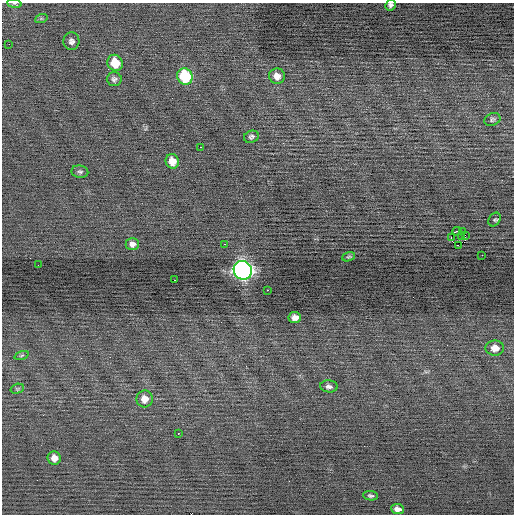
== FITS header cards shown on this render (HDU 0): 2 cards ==
NAXIS1  =                  512 / Axis length
NAXIS2  =                  512 / Axis length

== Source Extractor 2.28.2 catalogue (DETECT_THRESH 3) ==
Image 512 x 512 px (HDU 0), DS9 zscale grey, 1 PNG px = 1 image px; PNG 516 x 516 px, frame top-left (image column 1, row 512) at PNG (2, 3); each listed source drawn as its Kron ellipse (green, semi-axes under 4 px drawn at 4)
Background -0.022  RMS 0.68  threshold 2.05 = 3 sigma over >= 5 px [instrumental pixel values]
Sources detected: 39; all 39 listed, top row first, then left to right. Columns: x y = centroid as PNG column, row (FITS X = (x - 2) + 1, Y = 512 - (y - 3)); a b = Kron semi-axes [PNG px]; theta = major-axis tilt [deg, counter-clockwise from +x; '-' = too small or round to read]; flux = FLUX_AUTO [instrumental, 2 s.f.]
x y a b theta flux
14 4 7 4 -8 67
390 5 6 5 - 120
41 19 6 4 19 60
71 41 9 8 - 170
9 44 2 2 - 38
115 63 8 7 - 1200
185 76 8 7 - 3300
277 76 8 7 - 360
114 79 7 7 - 140
492 119 8 6 21 99
251 137 8 6 22 120
200 147 2 2 - 53
172 161 7 6 - 500
80 172 8 6 -10 110
494 220 7 5 55 78
457 231 4 2 - 300
462 232 2 2 - 22
465 235 2 2 - 580
461 236 2 2 - 38
451 238 3 2 - 690
132 244 7 6 - 220
225 244 3 2 - 110
458 245 2 2 - 11000
482 255 2 2 - 35
349 257 7 4 19 63
38 265 2 2 - 35
243 270 9 9 - 26000
175 280 2 2 - 35
267 290 3 2 - 220
295 317 6 5 - 270
495 348 9 7 -1 470
22 355 7 3 19 66
329 386 9 6 -5 160
17 389 7 4 18 65
144 399 8 8 - 470
178 434 3 2 - 340
54 458 7 6 - 370
371 496 7 4 -7 100
398 509 6 5 - 270
At the frame edge (FLAGS 8, measured only in part): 2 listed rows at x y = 14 4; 390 5